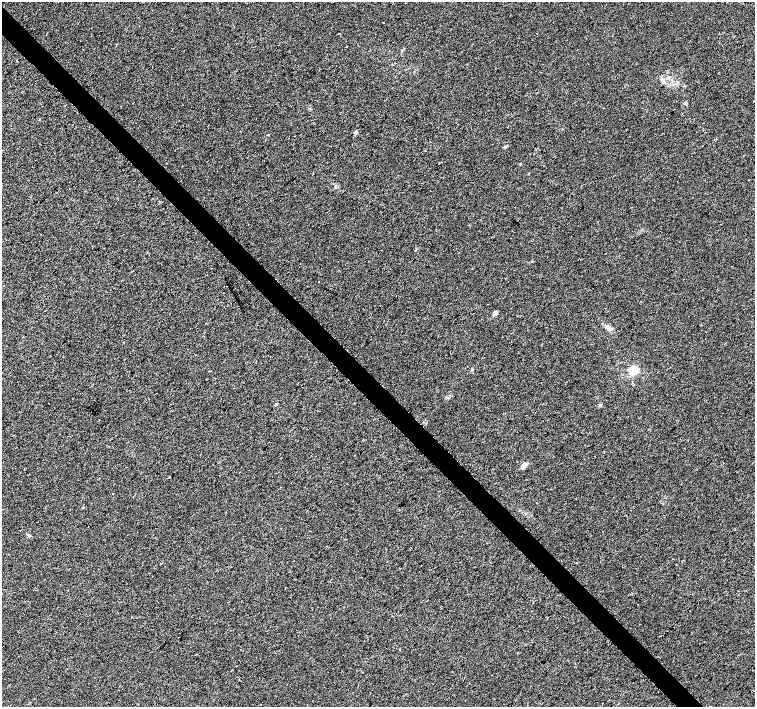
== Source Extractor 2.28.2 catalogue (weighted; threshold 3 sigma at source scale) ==
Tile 11 of 4 x 4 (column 3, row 3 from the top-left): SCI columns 3016-4520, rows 1627-3035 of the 6026 x 6004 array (HDU 1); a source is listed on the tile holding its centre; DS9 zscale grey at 2 x 2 block average (1 PNG px = mean of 2 x 2 image px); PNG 757 x 709 px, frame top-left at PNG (2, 2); no overlay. Shown black and unused: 4% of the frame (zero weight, under 2 of 3 exposures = <1% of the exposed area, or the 3 px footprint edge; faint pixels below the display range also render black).
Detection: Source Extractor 2.28.2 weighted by HDU 2 'WHT'; one run over the whole footprint, this tile lists its part. Background 0.00649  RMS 0.0046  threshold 0.0205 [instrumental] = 3 sigma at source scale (4.5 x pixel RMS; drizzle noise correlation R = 1.50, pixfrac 1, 0.0396/0.0396 arcsec/px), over >= 5 px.
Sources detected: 20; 1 cosmic-ray / hot-pixel residue — not listed; the other 19 listed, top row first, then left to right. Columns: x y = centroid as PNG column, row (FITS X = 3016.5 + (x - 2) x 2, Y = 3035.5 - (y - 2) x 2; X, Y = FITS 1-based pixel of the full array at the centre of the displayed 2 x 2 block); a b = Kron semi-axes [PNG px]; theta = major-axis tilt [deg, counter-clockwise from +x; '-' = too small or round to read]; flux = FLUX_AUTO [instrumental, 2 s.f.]
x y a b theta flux
339 34 2 2 - 0.48
685 86 2 2 - 1.3
268 135 2 2 - 0.54
505 147 4 3 - 1.1
520 164 3 2 - 0.66
318 282 2 2 - 0.34
488 304 2 2 - 0.34
495 313 6 4 18 2.4
608 328 10 5 -44 4.6
472 369 4 3 - 0.92
633 370 3 3 - 100
276 404 3 2 - 1.3
524 465 8 4 38 4.9
83 507 3 2 - 0.57
20 530 2 2 - 2
28 535 5 2 - 1.2
161 563 2 2 - 0.41
547 617 3 2 - 0.47
452 671 2 2 - 0.43
Diffuse or blended objects may show on this block-average render without a row.